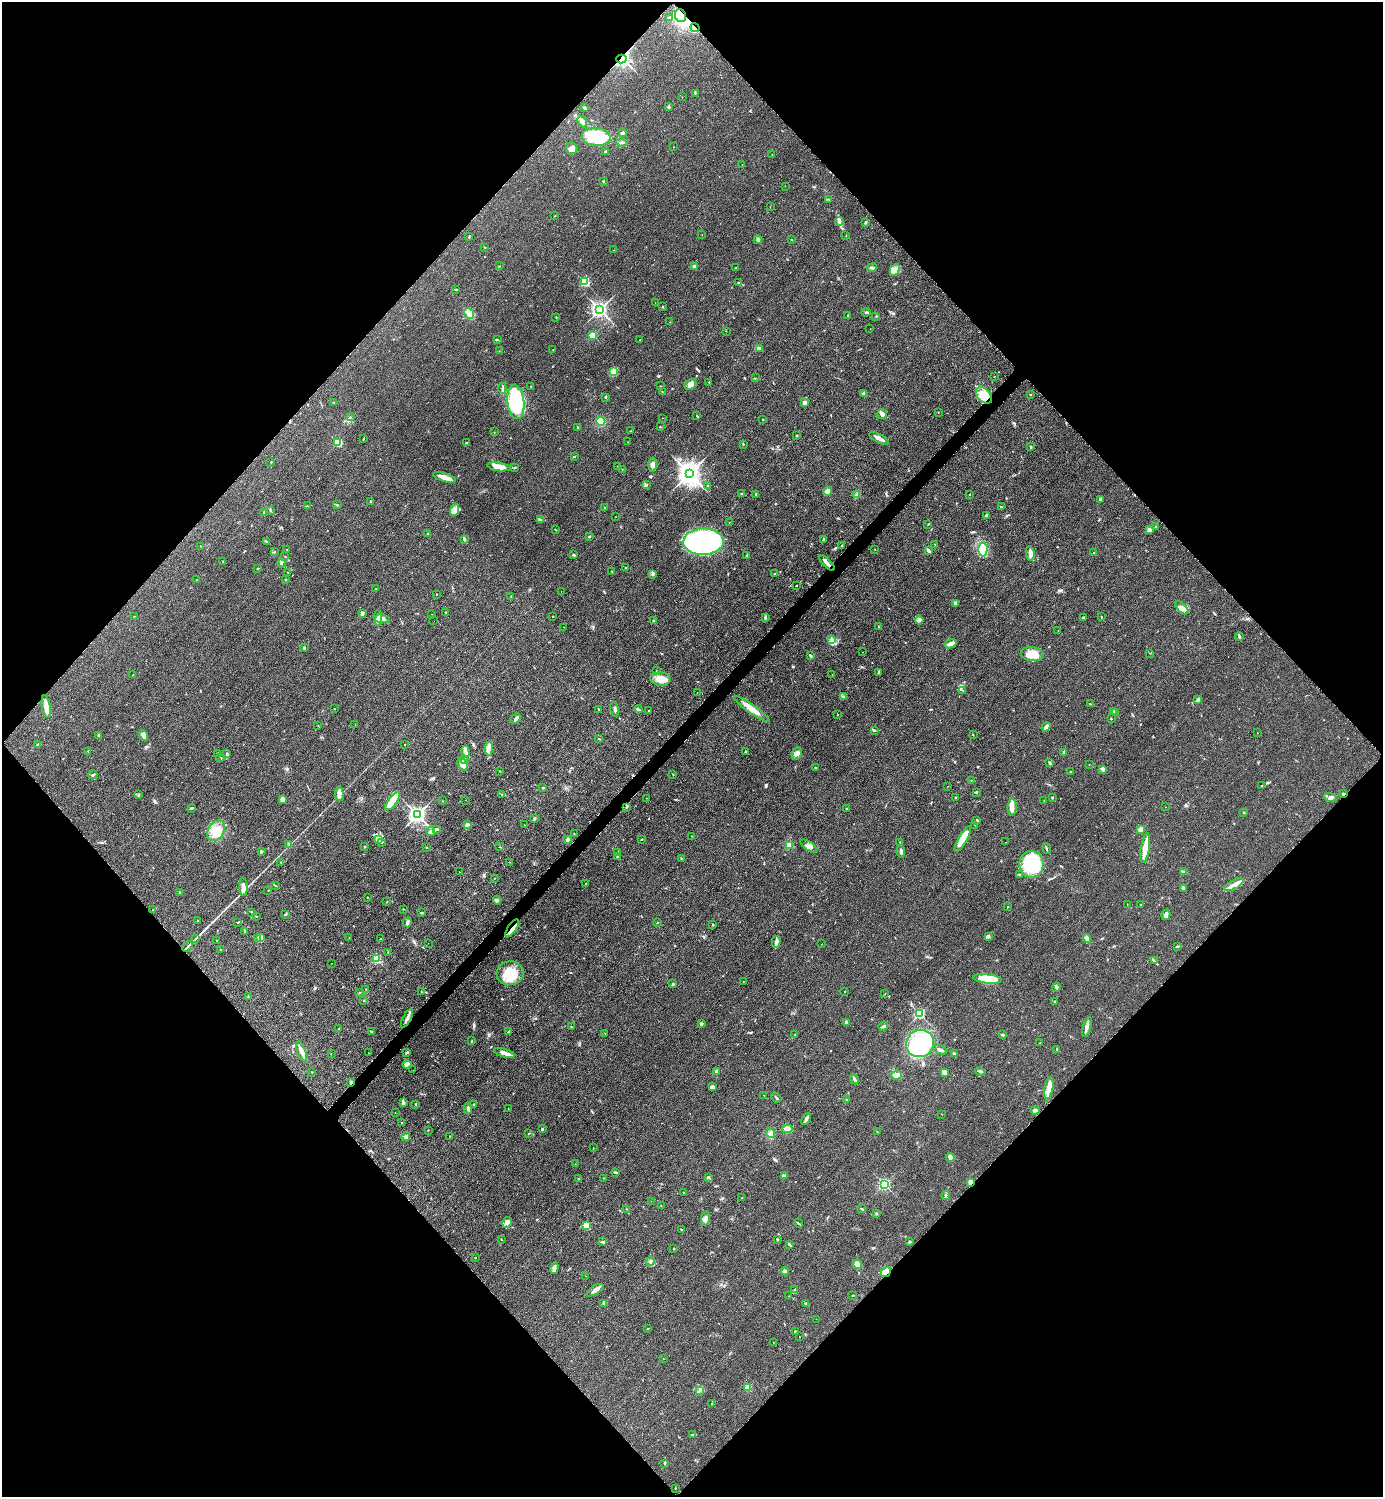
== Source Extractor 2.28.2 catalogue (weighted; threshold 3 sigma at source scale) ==
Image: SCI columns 314-5836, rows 9-5988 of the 6004 x 6004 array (HDU 1 of 3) = the unmasked area's bounding box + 8 px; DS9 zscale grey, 4 x 4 block average (1 PNG px = mean of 4 x 4 image px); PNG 1385 x 1499 px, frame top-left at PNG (2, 2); each listed source drawn as its Kron ellipse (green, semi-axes under 4 px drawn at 4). Shown black and unused: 51% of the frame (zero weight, under 2 of 3 exposures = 1% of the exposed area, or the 3 px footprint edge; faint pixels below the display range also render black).
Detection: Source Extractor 2.28.2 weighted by HDU 2 'WHT'. Background 0.0782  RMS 0.0082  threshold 0.0367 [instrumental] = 3 sigma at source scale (4.5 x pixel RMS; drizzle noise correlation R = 1.50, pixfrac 1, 0.05/0.05 arcsec/px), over >= 5 px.
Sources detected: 511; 2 inside a brighter object's white glare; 11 cosmic-ray / hot-pixel residue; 1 long thin detection or spike segment (spike, bleed or trail) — neither listed nor drawn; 6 coinciding with a brighter row at this scale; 23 inside a brighter listed object's ellipse — not listed separately; the other 468 listed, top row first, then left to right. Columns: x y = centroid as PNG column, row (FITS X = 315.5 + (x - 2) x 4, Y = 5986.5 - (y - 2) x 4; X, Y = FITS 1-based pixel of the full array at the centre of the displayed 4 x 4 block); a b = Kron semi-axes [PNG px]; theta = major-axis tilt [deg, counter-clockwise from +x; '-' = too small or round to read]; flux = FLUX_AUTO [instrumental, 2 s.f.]
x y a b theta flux
680 16 6 5 - 210
670 18 3 2 - 4.9
695 28 5 2 - 6.9
621 59 5 3 - 590
695 93 2 2 - 2.4
682 97 2 2 - 0.92
668 107 3 2 - 4.5
584 108 3 2 - 5.8
582 122 6 3 -63 19
623 133 4 3 - 7.3
596 137 14 9 -4 220
622 142 6 2 3 7.4
673 147 2 2 - 1.7
572 148 6 5 - 23
605 151 3 2 - 4.8
772 154 2 2 - 1.2
742 165 2 2 - 0.98
603 181 2 2 - 3.6
785 186 2 2 - 0.82
828 199 3 2 - 2.8
770 207 2 2 - 1
555 216 2 2 - 1.9
839 222 4 2 - 7.4
866 222 3 2 - 6.4
702 235 2 2 - 1
846 235 2 2 - 1.5
469 237 3 2 - 3.3
758 240 4 3 - 8
791 240 2 2 - 2.6
485 247 2 2 - 2.6
613 250 2 2 - 1.1
499 266 2 2 - 1.6
694 267 2 2 - 65
872 267 5 2 - 8.4
736 268 3 2 - 3.4
895 270 6 4 61 24
584 282 2 2 - 450
739 283 3 2 - 2.4
455 290 2 2 - 1.5
655 302 2 2 - 3.7
662 307 2 2 - 12
600 310 2 2 - 1900
866 312 4 2 - 6.7
469 314 6 4 -50 200
847 316 2 2 - 3.9
876 316 2 2 - 2.7
556 317 2 2 - 2.1
670 322 2 2 - 1.3
870 329 2 2 - 0.92
726 331 2 2 - 1.4
593 335 2 2 - 230
498 340 2 2 - 1.3
640 340 2 2 - 3
759 348 4 3 - 12
553 350 2 2 - 1.4
499 351 2 2 - 1.2
614 372 2 2 - 22
994 376 2 2 - 1.3
755 378 2 2 - 1.7
709 382 2 2 - 3.7
690 384 6 4 41 26
531 386 2 2 - 2
660 386 2 2 - 1.5
502 388 5 2 - 7.2
662 391 2 2 - 1.2
864 394 4 4 - 9.5
1031 394 2 2 - 2.2
984 395 9 6 -47 81
605 398 2 2 - 2.1
516 402 17 8 -83 430
804 402 2 2 - 85
334 403 2 2 - 1.3
938 412 2 2 - 1.6
882 414 5 5 - 14
697 416 2 2 - 2.9
350 417 2 2 - 1.4
662 418 2 2 - 1.3
763 420 2 2 - 2.2
601 421 4 4 - 78
577 427 2 2 - 3.1
660 427 3 2 - 2.4
631 431 3 2 - 1.9
494 432 2 2 - 1.1
796 436 3 2 - 2.5
363 438 3 2 - 2.9
879 438 11 2 -29 34
628 442 2 2 - 1.3
338 443 2 2 - 320
466 443 3 2 - 5
743 444 2 2 - 3.2
1031 447 3 2 - 4.6
574 456 2 2 - 2.9
271 462 2 2 - 5.7
652 464 7 4 87 16
618 466 2 2 - 2.8
499 467 11 4 -8 44
515 467 3 2 - 4.5
622 469 2 2 - 1.7
689 473 4 3 - 5000
445 477 12 3 -17 47
646 484 2 2 - 1.8
708 486 2 2 - 2.8
827 491 4 3 - 26
742 494 3 2 - 7.8
756 495 3 2 - 6.2
857 495 3 3 - 11
970 495 2 2 - 2.2
1100 499 3 2 - 9.6
370 502 4 2 - 3.5
338 504 2 2 - 2.7
307 506 2 2 - 2.2
1001 507 3 2 - 2.7
604 508 2 2 - 2.5
270 510 3 2 - 3.5
454 510 6 4 68 22
264 512 2 2 - 3.3
986 516 3 2 - 5.5
616 517 2 2 - 0.94
540 519 3 2 - 3.8
729 522 2 2 - 1.1
928 525 2 2 - 1.2
1155 527 2 2 - 2.4
555 530 2 2 - 2.1
1149 530 2 2 - 65
427 533 2 2 - 1.7
589 536 2 2 - 10
464 539 3 2 - 8.1
823 540 3 2 - 6.5
267 541 2 2 - 3.4
703 542 20 13 2 1300
935 544 2 2 - 2.2
842 545 2 2 - 2.3
201 546 2 2 - 1.6
983 549 7 4 90 140
287 550 2 2 - 1.5
875 550 2 2 - 1.7
928 550 4 2 - 12
274 552 2 2 - 3
1093 553 2 2 - 2.8
1030 554 7 3 -82 23
574 555 3 2 - 5.3
747 555 3 2 - 4.4
285 557 2 2 - 1.2
223 562 2 2 - 2.5
282 563 4 2 - 5.5
827 563 10 2 -46 20
257 568 3 2 - 2.1
626 568 3 2 - 4.8
612 571 2 2 - 2.3
287 572 2 2 - 1.3
653 574 3 3 - 5.9
774 574 2 2 - 1.7
197 580 2 2 - 1.5
285 580 2 2 - 9
796 586 2 2 - 2.2
376 589 2 2 - 1.7
561 592 2 2 - 0.74
437 594 2 2 - 2.5
511 596 2 2 - 1.6
955 603 3 3 - 15
1182 608 8 4 -44 26
446 612 2 2 - 2.7
362 613 2 2 - 36
432 614 2 2 - 0.85
134 616 2 2 - 0.87
552 616 2 2 - 2.3
1101 617 3 2 - 2.1
378 618 7 4 -90 27
766 618 3 2 - 4.5
1083 618 3 2 - 4.9
382 619 8 3 -10 21
919 620 4 3 - 8.2
434 621 2 2 - 2.3
653 621 3 2 - 2.8
563 627 2 2 - 0.74
878 627 2 2 - 3.1
1058 631 2 2 - 1.5
1239 636 4 2 - 7.4
832 639 4 2 - 8
951 644 6 2 21 32
304 647 2 2 - 6.4
863 652 2 2 - 0.93
1150 653 2 2 - 1.3
1032 654 11 7 -7 71
810 656 4 2 - 7.5
656 671 2 2 - 1.4
878 672 4 2 - 8
832 674 2 2 - 0.74
133 675 2 2 - 1.8
660 679 10 6 -2 43
963 690 2 2 - 1.8
697 692 2 2 - 1.5
844 697 3 2 - 4.2
1198 700 2 2 - 17
1090 704 2 2 - 2.7
46 707 11 3 -82 62
334 709 2 2 - 2.2
599 709 3 2 - 3
615 709 7 2 -75 12
638 709 4 2 - 10
752 709 21 3 -35 53
649 711 2 2 - 8.4
1114 711 2 2 - 3.4
1116 713 3 2 - 3.1
838 715 2 2 - 1.8
516 718 6 3 44 11
1111 719 2 2 - 4.4
318 725 2 2 - 1.6
355 725 2 2 - 0.61
1046 727 5 2 - 24
874 730 3 2 - 4.2
1257 733 2 2 - 1.2
99 735 2 2 - 25
973 735 2 2 - 2.4
144 736 6 3 -66 28
598 738 2 2 - 2.1
38 745 4 2 - 9.1
405 745 2 2 - 3.7
489 749 7 2 86 14
88 751 2 2 - 1.1
746 751 2 2 - 2.4
465 752 6 4 -82 16
1064 752 2 2 - 26
218 753 2 2 - 11
227 754 4 2 - 6.1
797 754 6 5 - 22
221 758 3 2 - 1.7
464 759 2 2 - 4.3
1050 763 3 2 - 4.9
463 764 7 5 -58 25
1089 765 2 2 - 1.1
815 767 2 2 - 2.8
1103 769 3 2 - 20
500 771 2 2 - 1.7
1070 772 2 2 - 2.3
673 774 3 2 - 1.6
93 775 4 2 - 7.2
972 780 2 2 - 1.5
948 786 2 2 - 1.4
1261 786 2 2 - 1.9
543 788 2 2 - 6.7
976 792 3 2 - 3.8
339 794 7 3 -84 14
501 794 2 2 - 2.7
1343 794 3 2 - 5.4
138 795 3 2 - 2.8
1052 797 2 2 - 9.6
1331 797 7 3 -16 15
646 798 2 2 - 0.81
955 798 2 2 - 2.8
282 800 4 2 - 26
465 800 2 2 - 0.88
392 801 11 3 52 140
443 801 2 2 - 1.7
1044 801 2 2 - 1.6
626 807 2 2 - 3.4
1012 807 8 4 86 26
1165 807 2 2 - 0.68
191 808 4 2 - 5.9
846 809 2 2 - 2.6
1244 813 2 2 - 3
417 815 3 3 - 2000
534 818 3 2 - 4.6
977 820 2 2 - 5
467 825 3 2 - 17
524 825 2 2 - 1.4
975 825 2 2 - 1.1
436 829 4 3 - 7.8
1140 829 2 2 - 82
216 831 11 7 57 65
431 832 4 4 - 12
574 834 2 2 - 1.9
692 836 2 2 - 2.2
378 839 3 2 - 4.5
568 839 4 3 - 11
641 839 2 2 - 9.6
963 839 14 4 60 110
381 842 2 2 - 1.9
900 842 2 2 - 2
1005 842 2 2 - 1.6
289 845 2 2 - 3.3
789 845 2 2 - 53
809 846 10 4 -35 19
365 847 2 2 - 3.2
426 847 2 2 - 6.8
500 847 2 2 - 1.7
1145 848 15 3 81 100
1046 849 6 2 -70 5.6
901 851 6 2 -80 10
261 852 3 2 - 5.5
617 853 3 2 - 5.5
617 856 2 2 - 3.6
681 858 2 2 - 1.8
281 862 2 2 - 2.2
509 862 2 2 - 1.3
1031 864 13 12 - 320
459 872 2 2 - 6.7
1184 872 4 2 - 4.6
1019 874 2 2 - 8.4
495 878 2 2 - 1.1
586 883 2 2 - 1.1
275 885 2 2 - 3.2
1234 885 11 4 27 34
243 887 9 3 -87 23
1183 888 4 3 - 8.8
268 890 3 2 - 1.6
180 893 2 2 - 6.1
367 897 2 2 - 1.6
497 900 4 2 - 8.8
387 902 2 2 - 1.6
1127 904 2 2 - 0.9
1141 905 2 2 - 1.6
1008 907 2 2 - 2.4
403 909 2 2 - 1.9
152 910 2 2 - 1.3
252 912 2 2 - 2.5
422 913 3 2 - 3.9
285 914 3 2 - 5.1
1166 915 5 2 - 9.3
256 916 2 2 - 1.6
197 921 2 2 - 1.2
237 922 2 2 - 2.2
407 922 5 2 - 18
658 923 2 2 - 2.6
713 925 2 2 - 5.3
512 928 10 3 57 32
244 932 2 2 - 1.7
988 936 2 2 - 2.8
260 937 2 2 - 5
349 938 2 2 - 1.2
196 939 4 2 - 4.3
258 939 2 2 - 2.6
381 939 3 2 - 2.8
1087 939 4 3 - 19
217 940 2 2 - 2.5
776 942 6 4 -89 16
428 943 2 2 - 0.9
822 944 2 2 - 1.3
1178 946 3 2 - 3.3
188 947 6 2 45 8.3
220 950 2 2 - 1.7
388 952 2 2 - 1.4
377 959 2 2 - 310
1154 961 4 2 - 6.8
331 963 2 2 - 0.8
510 973 13 12 - 120
987 979 14 4 -7 120
743 981 2 2 - 1.2
673 984 2 2 - 26
1056 987 4 2 - 6.3
366 989 2 2 - 1.8
360 992 2 2 - 1.3
422 992 2 2 - 1.4
845 992 2 2 - 1.5
885 993 2 2 - 1.4
248 996 2 2 - 1.4
364 1000 2 2 - 1.6
1055 1002 2 2 - 4.3
919 1014 2 2 - 610
407 1018 10 2 63 17
847 1023 3 3 - 7.2
701 1024 2 2 - 37
883 1026 5 2 - 7.3
571 1027 2 2 - 1.6
1087 1027 10 3 75 17
339 1028 2 2 - 4.8
371 1031 3 2 - 3.7
508 1032 3 2 - 3.1
605 1033 2 2 - 1
795 1035 2 2 - 1.6
1002 1035 3 2 - 5.1
472 1041 2 2 - 2.5
920 1043 14 13 - 410
1039 1043 2 2 - 1.4
1057 1049 3 2 - 3.9
940 1050 7 2 -20 12
301 1052 11 3 -68 26
407 1052 3 2 - 4.8
369 1053 2 2 - 1.1
504 1053 10 3 -16 32
331 1054 2 2 - 1.5
954 1054 3 3 - 9.3
407 1064 4 4 - 33
413 1070 2 2 - 1.4
980 1071 5 2 - 6.3
312 1072 2 2 - 2
716 1072 4 2 - 12
945 1072 4 3 - 20
896 1075 5 3 - 30
854 1079 5 2 - 7.5
351 1082 3 2 - 11
712 1087 3 2 - 8
1049 1088 11 3 80 47
764 1095 2 2 - 1.2
776 1098 6 2 -48 4.6
847 1099 2 2 - 1.9
403 1103 3 2 - 5.6
415 1104 2 2 - 3.3
474 1105 3 2 - 4.1
468 1109 5 2 - 9.5
508 1109 2 2 - 1.5
1035 1110 5 3 - 11
395 1113 2 2 - 1.7
941 1114 2 2 - 1.2
806 1119 6 2 63 18
402 1123 2 2 - 1.1
542 1129 2 2 - 6.2
787 1129 5 4 - 30
428 1130 2 2 - 2
877 1132 2 2 - 1.5
529 1133 2 2 - 3.1
771 1134 4 4 - 18
449 1136 2 2 - 1.2
406 1137 4 3 - 13
593 1148 2 2 - 1
950 1157 4 3 - 23
575 1164 2 2 - 1.2
615 1172 4 2 - 4.3
784 1175 3 2 - 4.9
708 1177 2 2 - 2.9
603 1178 2 2 - 1.9
578 1179 2 2 - 1.6
971 1182 2 2 - 27
884 1184 2 2 - 820
683 1193 3 2 - 1.8
946 1195 4 2 - 5.4
742 1198 2 2 - 1.3
651 1201 2 2 - 0.62
661 1206 2 2 - 2.1
626 1209 2 2 - 1.8
862 1209 2 2 - 2
876 1213 3 2 - 2.7
705 1219 7 3 81 13
507 1222 6 4 60 23
798 1223 5 2 - 4.5
586 1226 2 2 - 220
681 1229 2 2 - 2.3
501 1239 2 2 - 2.4
777 1239 2 2 - 5
603 1242 4 2 - 6.1
909 1242 3 2 - 6.4
789 1244 3 2 - 6.2
674 1249 2 2 - 2.6
475 1258 2 2 - 1.4
650 1262 4 2 - 6.4
857 1264 5 3 - 31
554 1268 6 3 72 13
785 1271 4 2 - 14
886 1272 5 3 - 41
586 1276 2 2 - 2
595 1290 10 4 32 21
794 1290 3 2 - 3.9
853 1295 2 2 - 2.6
789 1296 2 2 - 1.2
604 1303 2 2 - 4.1
806 1303 3 2 - 5.2
816 1319 2 2 - 1.2
647 1329 2 2 - 1.2
795 1331 2 2 - 3.8
799 1337 2 2 - 3.7
773 1342 2 2 - 1.1
663 1359 2 2 - 2
748 1388 2 2 - 190
699 1390 4 2 - 5.4
712 1404 3 2 - 3.7
692 1434 3 2 - 3.3
665 1463 3 2 - 3.6
675 1488 2 2 - 1.3
Overlapping masked pixels (flux is a lower limit): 11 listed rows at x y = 680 16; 695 28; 621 59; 984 395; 827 563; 1343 794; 512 928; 407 1018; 351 1082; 971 1182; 886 1272
Diffuse or blended objects may show on this block-average render without a row.